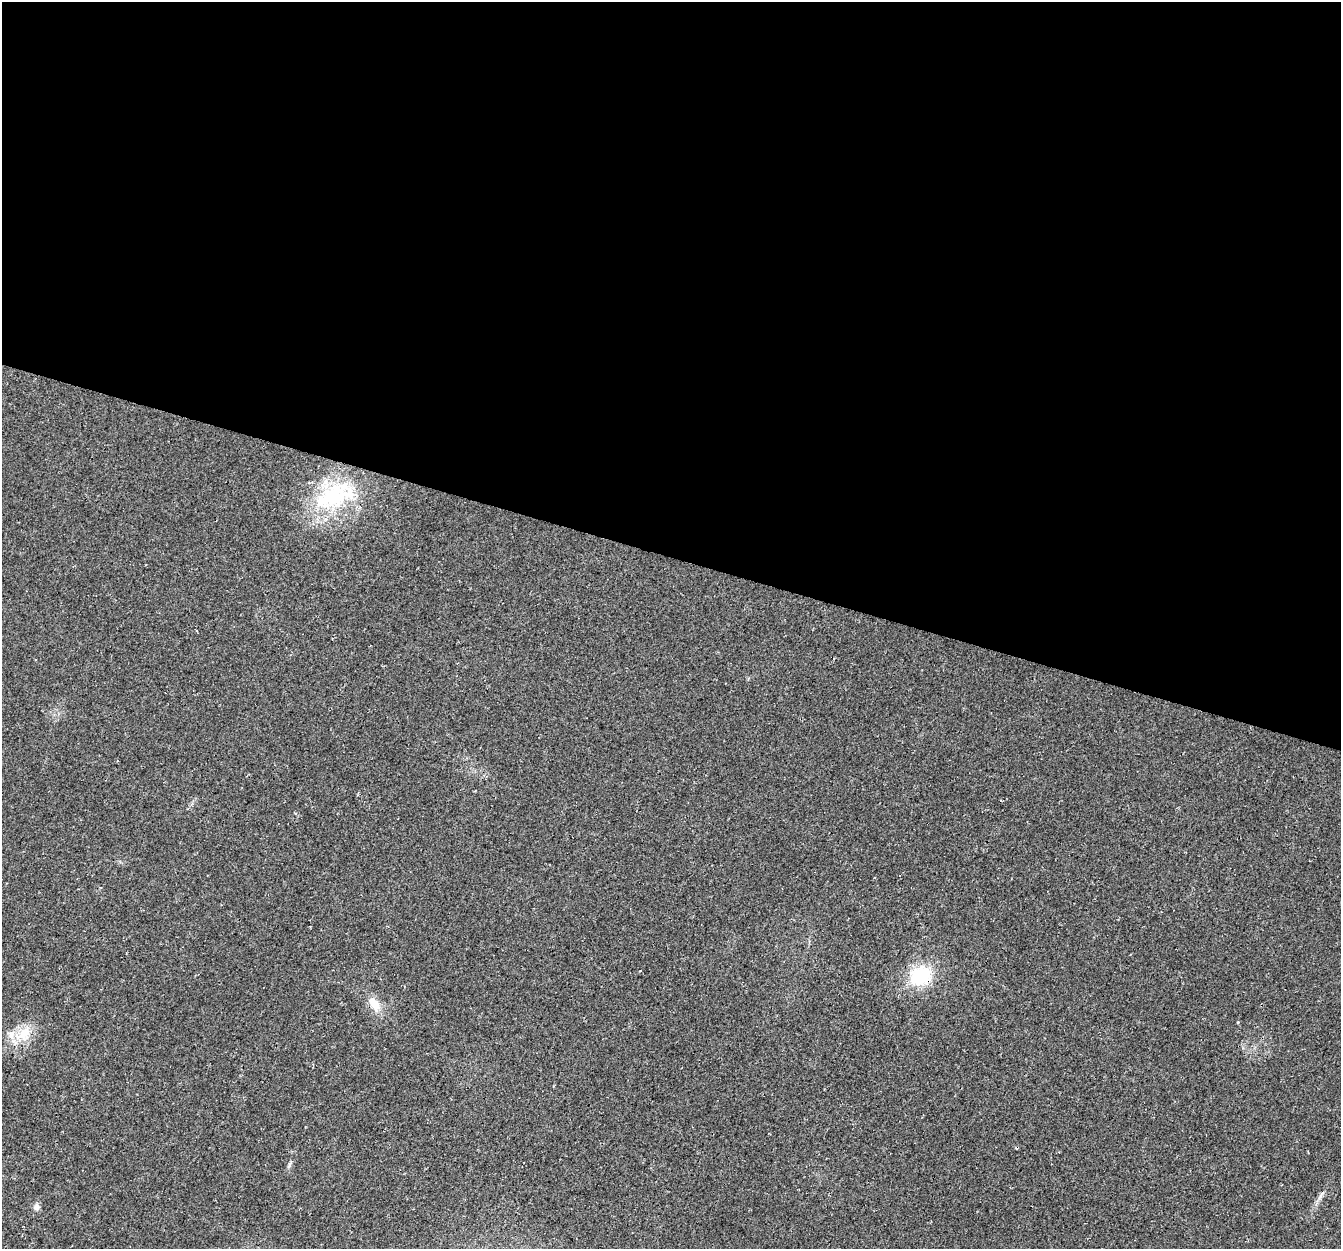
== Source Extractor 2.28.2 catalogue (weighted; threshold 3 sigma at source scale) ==
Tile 3 of 4 x 4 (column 3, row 1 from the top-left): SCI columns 2698-4036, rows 4013-5259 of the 5404 x 5593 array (HDU 1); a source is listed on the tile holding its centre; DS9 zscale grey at full resolution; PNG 1343 x 1251 px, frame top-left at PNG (2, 2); no overlay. Shown black and unused: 45% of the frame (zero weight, under 3 of 4 exposures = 5% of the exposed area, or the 3 px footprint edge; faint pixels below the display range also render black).
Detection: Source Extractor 2.28.2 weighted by HDU 2 'WHT'; one run over the whole footprint, this tile lists its part. Background 0.0231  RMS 0.0069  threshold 0.0312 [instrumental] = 3 sigma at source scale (4.5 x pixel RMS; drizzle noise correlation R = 1.50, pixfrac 1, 0.0396/0.0396 arcsec/px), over >= 5 px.
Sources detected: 8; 2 inside a brighter listed object's ellipse — not listed separately; the other 6 listed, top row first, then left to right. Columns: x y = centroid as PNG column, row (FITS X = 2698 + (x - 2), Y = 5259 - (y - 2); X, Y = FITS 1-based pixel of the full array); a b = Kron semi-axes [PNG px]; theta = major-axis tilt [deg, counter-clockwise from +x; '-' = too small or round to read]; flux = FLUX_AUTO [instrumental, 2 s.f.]
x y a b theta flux
334 496 59 26 18 61
921 976 29 24 30 31
375 1004 19 11 -56 10
1238 1022 4 3 - 0.52
23 1034 27 16 36 16
36 1207 9 8 - 2.5
Overlapping masked pixels (flux is a lower limit): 1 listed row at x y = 921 976